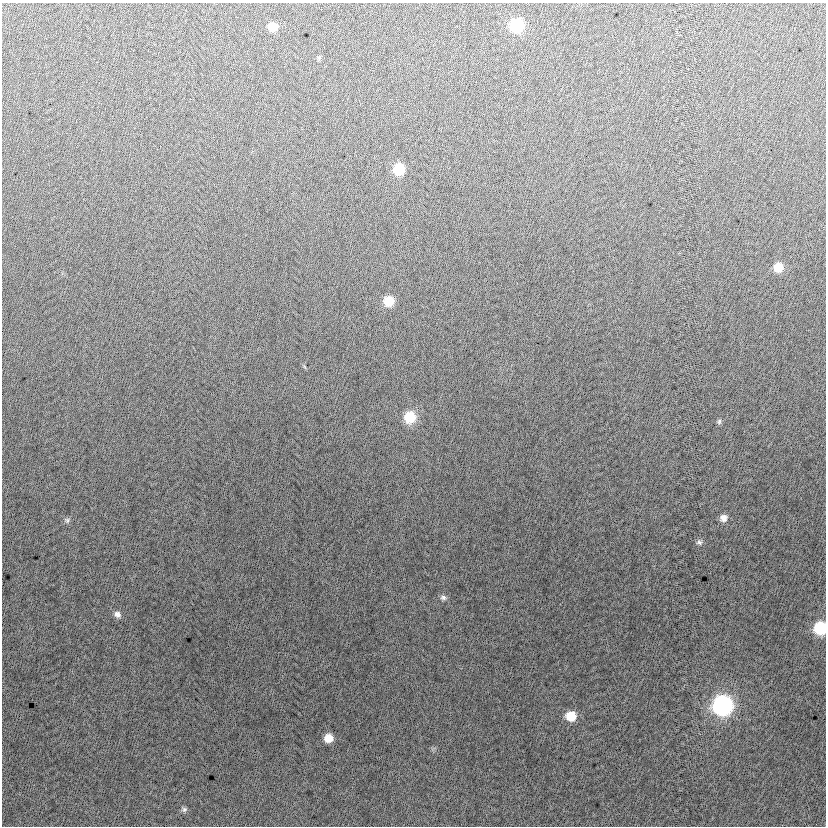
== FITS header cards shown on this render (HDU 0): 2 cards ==
NAXIS1  =                  824
NAXIS2  =                  824

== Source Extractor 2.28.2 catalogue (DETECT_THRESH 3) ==
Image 824 x 824 px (HDU 0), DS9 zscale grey, 1 PNG px = 1 image px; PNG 828 x 828 px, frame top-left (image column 1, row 824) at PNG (2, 3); no overlay
Background -3.51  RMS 13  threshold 37.7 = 3 sigma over >= 5 px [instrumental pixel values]
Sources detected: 17; all 17 listed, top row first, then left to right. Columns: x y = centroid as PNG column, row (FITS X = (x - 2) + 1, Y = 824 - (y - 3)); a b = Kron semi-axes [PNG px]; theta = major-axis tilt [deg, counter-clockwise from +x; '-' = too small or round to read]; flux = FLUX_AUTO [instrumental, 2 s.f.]
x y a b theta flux
517 25 9 9 - 60000
272 27 8 8 - 12000
399 169 9 9 - 26000
778 267 9 9 - 13000
389 301 9 9 - 20000
410 417 11 10 - 25000
719 421 7 5 84 1800
723 518 9 8 - 5500
67 520 8 7 - 2300
699 542 8 7 - 2600
443 597 8 6 -6 2700
117 614 9 8 - 3900
820 628 9 8 - 52000
722 705 10 10 - 270000
571 716 9 9 - 19000
328 738 8 8 - 12000
184 809 8 7 - 2300
At the frame edge (FLAGS 8, measured only in part): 1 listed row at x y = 820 628